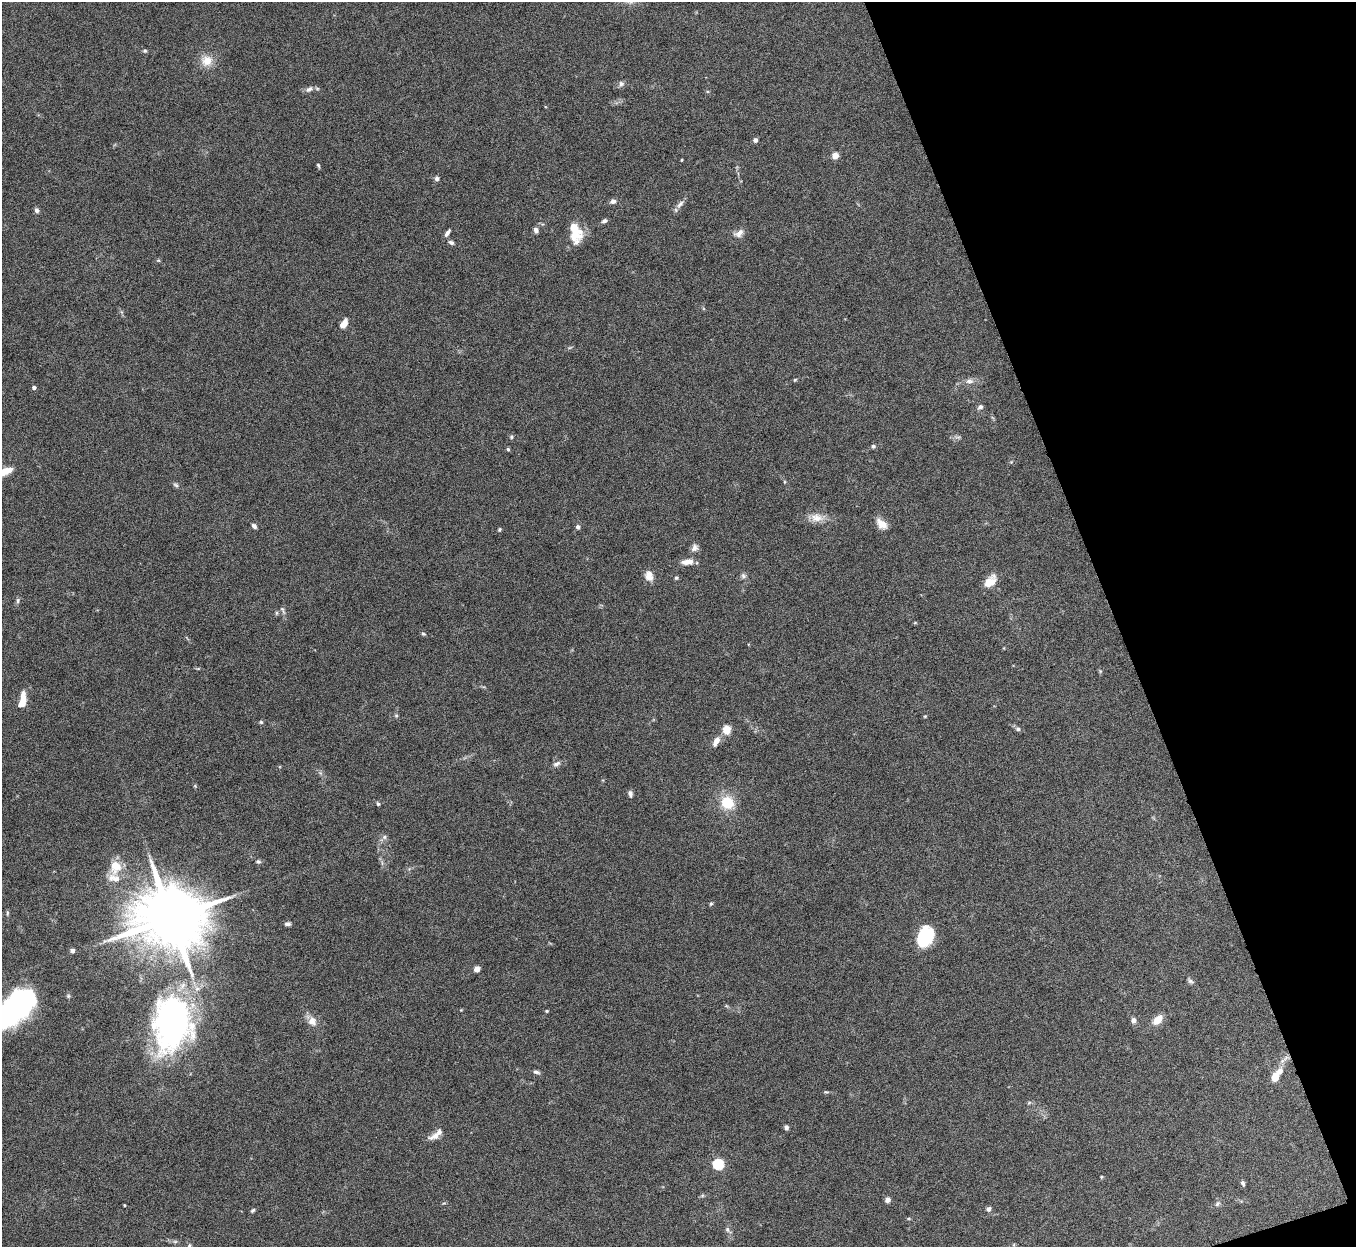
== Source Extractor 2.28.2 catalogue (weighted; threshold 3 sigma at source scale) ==
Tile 12 of 4 x 4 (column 4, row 3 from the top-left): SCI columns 4066-5419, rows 1394-2638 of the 5423 x 5406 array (HDU 1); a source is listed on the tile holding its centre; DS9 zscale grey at full resolution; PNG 1358 x 1249 px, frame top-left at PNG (2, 2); no overlay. Shown black and unused: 18% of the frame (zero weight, under 5 of 10 exposures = <1% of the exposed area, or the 3 px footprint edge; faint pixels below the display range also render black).
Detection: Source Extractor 2.28.2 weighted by HDU 2 'WHT'; one run over the whole footprint, this tile lists its part. Background 0.147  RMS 0.0057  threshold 0.0234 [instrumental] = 3 sigma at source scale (4.09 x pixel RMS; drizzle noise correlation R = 1.36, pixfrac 0.8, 0.05/0.05 arcsec/px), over >= 5 px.
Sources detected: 91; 1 inside a brighter object's white glare — not listed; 4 inside a brighter listed object's ellipse — not listed separately; the other 86 listed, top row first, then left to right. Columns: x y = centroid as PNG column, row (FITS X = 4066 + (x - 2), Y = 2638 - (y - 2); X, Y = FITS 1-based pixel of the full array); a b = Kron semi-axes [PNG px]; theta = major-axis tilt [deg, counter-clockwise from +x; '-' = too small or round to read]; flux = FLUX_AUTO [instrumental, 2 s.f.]
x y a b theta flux
145 51 5 5 - 0.78
207 61 14 13 - 7
621 84 7 6 - 1.4
309 89 11 6 39 1.8
755 140 4 4 - 2
835 156 4 4 - 11
682 160 3 2 - 0.55
318 165 6 4 -70 0.71
437 178 5 5 - 1.5
613 201 7 6 - 1.9
680 204 14 6 52 2.4
37 210 7 5 -72 1.4
604 221 7 5 24 1.3
574 228 24 9 -45 9.4
536 230 7 5 -73 1.9
447 233 10 4 56 1.6
739 233 15 9 29 3.1
451 242 8 5 -26 1.2
576 242 18 8 54 3.7
344 324 11 6 58 4.3
795 380 5 4 - 0.53
969 381 12 6 4 2.4
34 388 4 4 - 1.3
980 407 7 6 - 1.4
511 437 6 5 - 0.77
873 446 6 5 - 1.1
508 449 4 4 - 0.69
2 472 23 7 21 10
176 485 9 4 -28 1.1
816 518 18 11 -6 5.8
882 524 15 9 -42 5.1
254 526 6 5 - 1.7
578 527 5 5 - 1.3
499 529 5 4 - 0.64
694 548 10 8 48 2.3
687 562 14 6 7 4.7
649 576 12 9 -73 4.2
743 576 7 6 - 1.3
676 578 5 4 - 0.83
990 582 15 9 45 7.5
18 600 7 5 84 1.1
283 610 12 4 -63 1.2
423 634 6 4 -20 0.69
198 669 5 3 - 0.49
22 700 19 7 82 7.1
396 716 6 4 0 0.64
925 716 4 4 - 0.52
261 722 5 5 - 0.74
726 729 5 5 - 21
1018 729 7 5 -16 1.2
716 741 12 6 58 4
557 764 11 6 24 1.9
630 794 7 5 -80 1.7
727 803 15 14 - 14
378 804 5 4 - 0.74
384 837 6 5 - 1.2
258 861 7 5 -9 1.1
115 866 13 11 -83 9.6
711 904 5 4 - 0.71
7 913 6 4 89 0.71
171 918 18 15 4 5300
287 924 7 5 1 1.4
925 937 20 13 68 26
72 951 5 4 - 1.7
477 969 4 4 - 6.2
1190 981 8 6 -33 1.2
547 1011 4 3 - 0.66
10 1013 48 26 33 78
1133 1020 6 5 - 2
1158 1020 12 7 46 6.9
312 1021 12 11 - 4.3
172 1024 70 47 83 150
536 1072 9 4 -13 1.2
1274 1077 8 6 71 6.6
786 1127 5 5 - 1.3
435 1136 18 7 26 3.5
718 1164 5 5 - 49
1101 1177 4 3 - 0.53
1243 1183 7 5 -67 1.1
887 1200 6 5 - 2.4
1217 1204 8 6 59 1.2
124 1205 4 2 - 0.38
988 1209 5 5 - 1.7
253 1210 6 4 33 0.82
727 1229 8 6 -87 1.4
189 1246 7 5 88 0.93
Isophote crosses this tile's border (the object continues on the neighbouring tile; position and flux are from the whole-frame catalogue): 3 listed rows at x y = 2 472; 10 1013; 189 1246